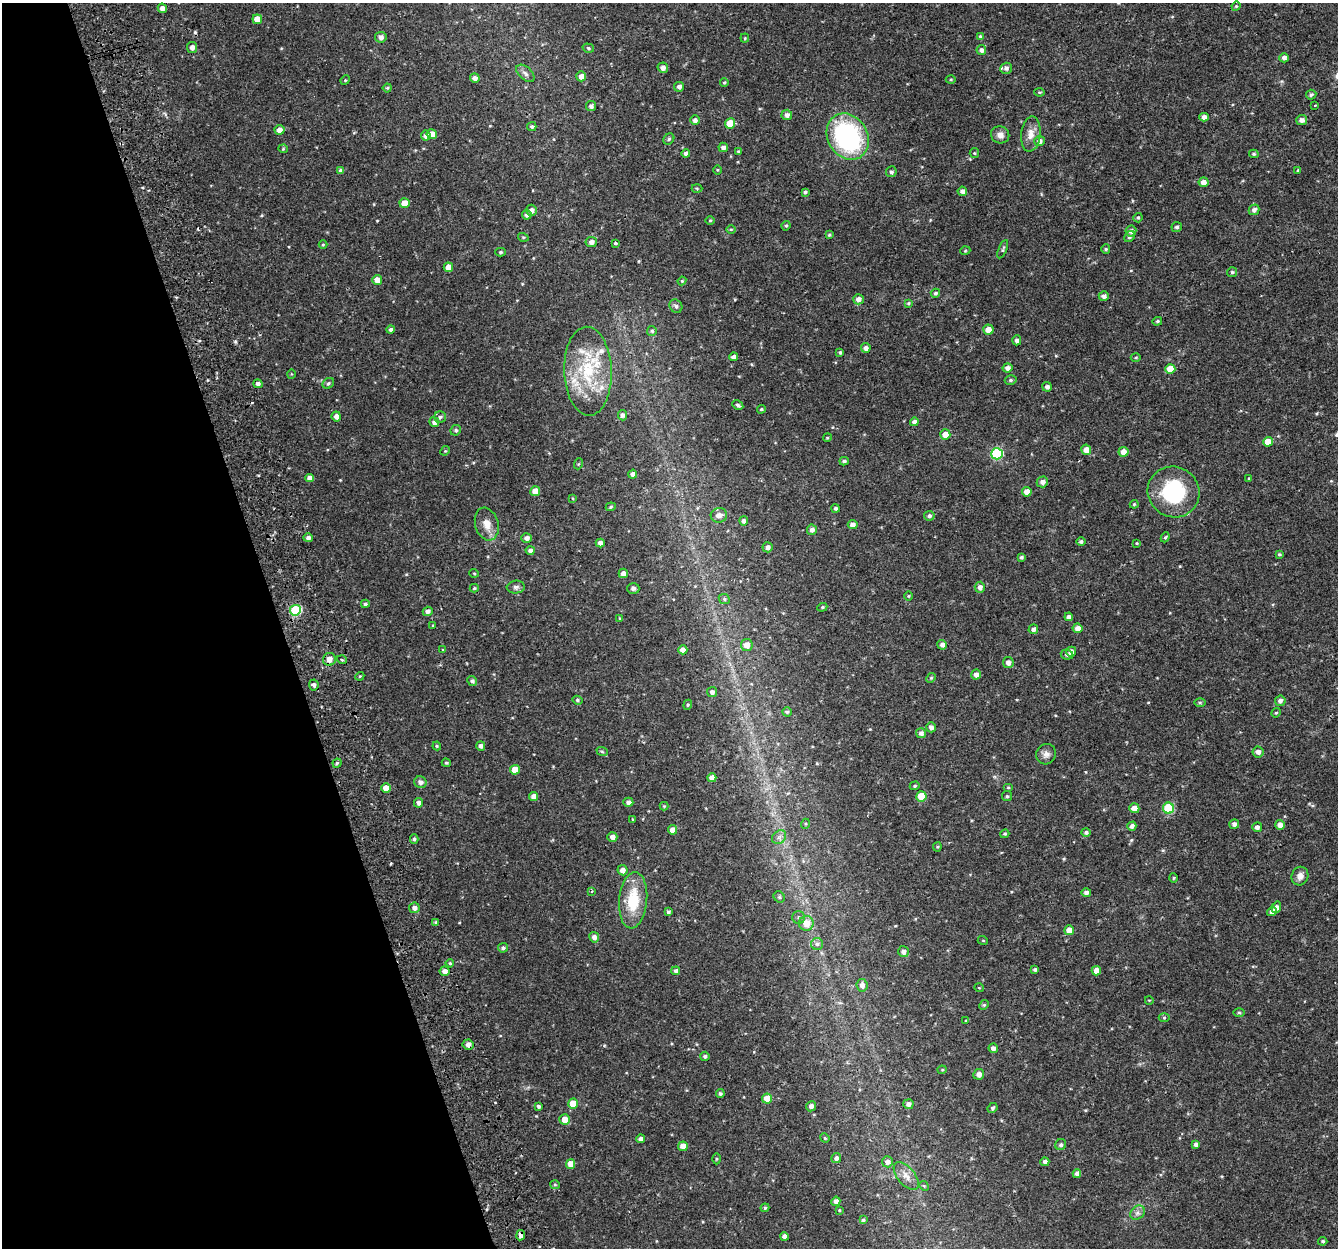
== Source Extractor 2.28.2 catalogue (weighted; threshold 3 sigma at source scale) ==
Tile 5 of 4 x 4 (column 1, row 2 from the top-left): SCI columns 56-1391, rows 2575-3820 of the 5459 x 5201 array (HDU 1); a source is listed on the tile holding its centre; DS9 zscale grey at full resolution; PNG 1340 x 1250 px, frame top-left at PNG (2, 3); each listed source drawn as its Kron ellipse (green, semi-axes under 4 px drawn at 4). Shown black and unused: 21% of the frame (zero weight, under 2 of 3 exposures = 3% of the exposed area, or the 3 px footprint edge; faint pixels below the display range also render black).
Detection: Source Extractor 2.28.2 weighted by HDU 2 'WHT'; one run over the whole footprint, this tile lists its part. Background 0.0422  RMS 0.0052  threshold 0.0233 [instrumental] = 3 sigma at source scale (4.5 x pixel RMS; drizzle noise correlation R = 1.50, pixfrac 1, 0.0396/0.0396 arcsec/px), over >= 5 px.
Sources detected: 292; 4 cosmic-ray / hot-pixel residue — neither listed nor drawn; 5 inside a brighter listed object's ellipse — not listed separately; the other 283 listed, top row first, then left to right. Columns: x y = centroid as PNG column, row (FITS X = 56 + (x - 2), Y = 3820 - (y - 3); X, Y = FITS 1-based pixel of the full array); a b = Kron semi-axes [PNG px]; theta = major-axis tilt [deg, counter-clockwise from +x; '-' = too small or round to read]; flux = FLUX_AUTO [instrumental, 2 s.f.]
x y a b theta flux
1236 6 5 4 - 0.6
162 8 5 4 - 2.4
257 19 5 5 - 5.6
980 36 4 4 - 0.63
381 37 6 5 - 2.4
745 38 4 4 - 0.57
192 47 5 5 - 2.2
588 48 6 4 -17 0.81
981 50 5 4 - 1.9
1284 58 4 4 - 2.2
663 68 5 5 - 2.4
1006 68 6 5 - 1.4
525 73 11 6 -43 1.9
581 76 5 4 - 2.6
475 78 5 5 - 2.3
345 80 5 4 - 0.56
951 80 5 3 - 0.52
724 82 4 3 - 0.59
679 87 5 5 - 1.7
387 88 4 4 - 0.66
1039 92 5 4 - 0.57
1311 95 5 5 - 1.1
1314 105 3 3 - 3.1
591 106 5 5 - 1.6
787 115 5 5 - 1.9
1204 117 4 4 - 2.4
695 120 5 5 - 1.5
1302 120 5 5 - 2.4
730 123 5 5 - 11
532 127 4 4 - 0.9
279 130 5 5 - 3.1
432 134 5 5 - 4.6
1031 134 18 9 84 4.7
1000 135 9 8 - 2.8
426 136 5 5 - 2.5
848 137 24 20 -59 77
669 139 6 5 - 0.78
1039 141 5 5 - 2.1
723 147 4 4 - 2
283 149 4 4 - 0.57
738 152 3 3 - 0.75
686 153 4 4 - 2
974 153 5 4 - 0.53
1254 154 5 3 - 0.74
717 170 4 3 - 0.43
1298 170 4 4 - 0.52
341 171 4 4 - 1.9
891 172 5 5 - 1.1
1203 182 5 5 - 3.1
697 188 5 3 - 0.51
962 191 4 4 - 2.1
805 192 3 3 - 0.96
405 203 5 5 - 7
531 210 5 5 - 2.3
1254 210 5 5 - 2
527 215 5 4 - 1.7
1138 218 4 4 - 0.73
710 221 5 3 - 0.46
786 226 5 3 - 0.75
1177 227 5 5 - 1
731 229 5 3 - 0.55
1131 231 5 5 - 2
829 235 4 4 - 0.54
523 237 5 3 - 0.49
1129 237 6 5 - 1.2
591 242 5 5 - 2.2
616 243 4 3 - 0.84
323 245 4 4 - 0.54
1003 249 9 4 66 0.91
1106 249 5 4 - 0.65
965 251 5 3 - 0.46
500 252 5 4 - 0.8
448 267 5 4 - 5.2
1232 272 5 5 - 0.78
377 280 5 5 - 4.5
682 281 4 4 - 0.48
935 293 4 4 - 0.87
1104 296 5 5 - 1.9
858 299 5 5 - 2.6
908 303 4 3 - 0.61
676 306 7 6 - 1.3
1157 321 5 4 - 0.74
390 330 4 4 - 1.2
988 330 5 5 - 4.3
652 331 5 5 - 0.84
1017 340 5 4 - 1.6
866 348 5 4 - 1.8
840 352 4 3 - 0.75
733 357 4 4 - 1.8
1136 357 5 3 - 0.52
1007 368 5 4 - 2
1170 369 5 5 - 9.8
588 371 44 23 -88 33
291 374 5 3 - 0.39
1011 380 6 4 15 0.83
328 383 6 5 - 0.81
258 384 5 4 - 1.7
1047 387 5 4 - 1.7
738 405 6 4 -29 0.99
761 409 4 3 - 0.66
622 415 5 4 - 1.7
336 416 5 4 - 2.3
440 417 6 6 - 1.2
434 422 5 4 - 2.1
914 422 4 4 - 1.8
456 430 5 5 - 1
945 435 5 5 - 5.6
827 438 4 3 - 0.46
1268 442 5 5 - 6.4
1086 450 5 5 - 3.8
445 451 5 4 - 0.56
1123 452 5 5 - 4.3
997 454 6 6 - 45
844 461 5 4 - 1.1
578 464 5 3 - 0.49
633 474 4 4 - 1.8
310 478 4 4 - 2.8
1249 479 4 3 - 0.52
1042 482 6 5 - 2.4
535 491 5 5 - 5.5
1027 492 5 5 - 3.9
1174 492 26 25 - 39
572 498 4 3 - 0.43
1134 504 4 3 - 0.52
611 507 5 4 - 0.64
836 508 4 4 - 1.3
719 515 8 7 - 3
929 516 5 5 - 1.1
744 521 4 4 - 1.6
487 524 17 11 -74 5.3
853 525 5 4 - 2.4
812 530 5 5 - 2.1
1165 537 5 4 - 0.62
308 538 4 4 - 1.8
527 538 5 4 - 2.1
1081 542 5 4 - 0.98
600 543 4 4 - 2.4
1137 543 3 2 - 0.41
768 547 5 5 - 1.9
530 550 4 4 - 1.9
1279 554 4 3 - 0.67
1021 557 4 4 - 0.92
474 573 5 3 - 0.43
623 573 5 4 - 2.4
516 587 9 6 6 1.5
980 587 5 5 - 2.3
474 588 4 4 - 0.71
633 588 6 5 - 1.3
908 596 4 3 - 0.41
724 599 6 5 - 0.9
365 604 4 4 - 1.1
822 607 5 4 - 0.67
295 610 5 5 - 33
428 611 5 4 - 1.9
1069 617 4 4 - 1.6
619 618 4 2 - 0.37
433 625 4 2 - 0.34
1078 628 5 4 - 2.9
1033 629 5 5 - 1.7
747 645 6 6 - 4.4
942 645 5 4 - 2.1
443 649 4 2 - 0.33
683 650 4 4 - 3
1071 652 5 5 - 2.2
1067 655 6 5 - 1.2
329 659 6 6 - 4
342 660 5 3 - 0.5
1008 663 5 5 - 2.1
976 674 5 5 - 2.7
360 676 4 3 - 0.57
931 678 5 4 - 0.6
472 681 5 4 - 1.2
314 685 5 5 - 1.8
712 692 5 5 - 1.7
577 700 5 4 - 0.82
1280 701 5 5 - 1.7
1200 702 6 4 -1 0.62
688 705 5 4 - 0.64
787 712 4 4 - 0.84
1276 713 5 4 - 0.63
931 727 5 4 - 2.2
921 733 5 5 - 1.9
437 746 4 4 - 0.56
481 746 5 4 - 1.6
602 751 6 3 -21 0.59
1258 752 5 5 - 2.2
1046 754 10 9 - 2.6
337 763 5 4 - 0.75
446 763 4 3 - 0.65
515 770 5 5 - 5.9
712 778 4 4 - 3.9
420 782 6 5 - 2.1
915 786 5 4 - 0.68
386 788 4 4 - 6
1008 788 5 3 - 0.46
533 796 4 4 - 3
921 796 5 5 - 11
1007 796 5 5 - 0.71
628 802 5 4 - 1.7
419 803 5 4 - 1.7
664 806 4 4 - 0.49
1134 808 5 5 - 4.3
1169 808 5 5 - 32
633 819 3 3 - 0.46
805 824 5 3 - 0.53
1234 824 5 5 - 1.8
1280 825 5 5 - 3.2
1132 826 4 4 - 1.7
1257 827 5 5 - 1.8
672 830 5 4 - 4
1086 832 5 4 - 1.1
1005 834 4 3 - 0.6
612 837 5 4 - 2.2
779 837 8 6 43 1.9
414 839 5 4 - 1
937 847 4 4 - 0.56
622 870 5 5 - 2.8
1300 876 9 8 - 2.9
1174 878 5 3 - 0.51
591 891 3 3 - 0.74
1086 893 5 4 - 1.5
779 897 6 5 - 0.93
633 900 28 14 85 18
1276 907 6 4 73 2.3
414 908 5 5 - 2.3
1272 911 5 4 - 2.2
668 912 4 3 - 1
799 917 6 6 - 1.3
436 922 4 3 - 0.66
806 923 7 7 - 6.2
1069 930 5 5 - 5
594 937 5 5 - 2.1
983 941 5 3 - 0.44
817 944 6 6 - 1.5
503 948 5 4 - 1.2
903 952 6 5 - 2.2
450 963 4 3 - 0.62
1035 970 4 4 - 0.98
445 971 5 5 - 2.7
676 971 4 4 - 1.2
1096 971 5 4 - 4
862 985 6 5 - 2.3
979 988 5 3 - 0.37
1149 1000 4 3 - 0.36
984 1005 5 4 - 0.59
1239 1013 5 3 - 0.61
1164 1018 5 3 - 0.5
966 1021 3 3 - 0.61
468 1045 5 5 - 2.3
993 1048 5 4 - 1.9
705 1056 4 4 - 1.1
942 1070 4 4 - 0.52
979 1074 5 5 - 2.3
720 1094 4 4 - 0.95
767 1099 5 5 - 8.7
573 1104 5 5 - 7.9
908 1104 5 5 - 2
539 1106 4 3 - 1.1
811 1106 5 5 - 2.1
992 1108 5 4 - 0.95
565 1119 5 5 - 5
825 1138 5 4 - 0.51
640 1139 4 4 - 1.9
1061 1145 6 5 - 1.2
1196 1145 4 4 - 1.8
683 1146 5 5 - 4.5
836 1158 5 5 - 1.5
716 1159 5 3 - 0.56
887 1162 5 5 - 2.5
1045 1162 4 4 - 1.7
571 1164 5 4 - 5.5
1077 1173 4 4 - 2.4
906 1176 17 8 -50 4.2
555 1185 5 4 - 0.6
924 1186 5 4 - 0.59
836 1201 4 4 - 2.2
765 1208 4 4 - 0.65
839 1210 4 3 - 0.45
1137 1213 8 6 43 1.8
863 1220 4 3 - 0.78
521 1235 5 3 - 3
784 1236 4 4 - 2.1
1323 1241 4 4 - 0.79
Overlapping masked pixels (flux is a lower limit): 2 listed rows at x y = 468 1045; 521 1235